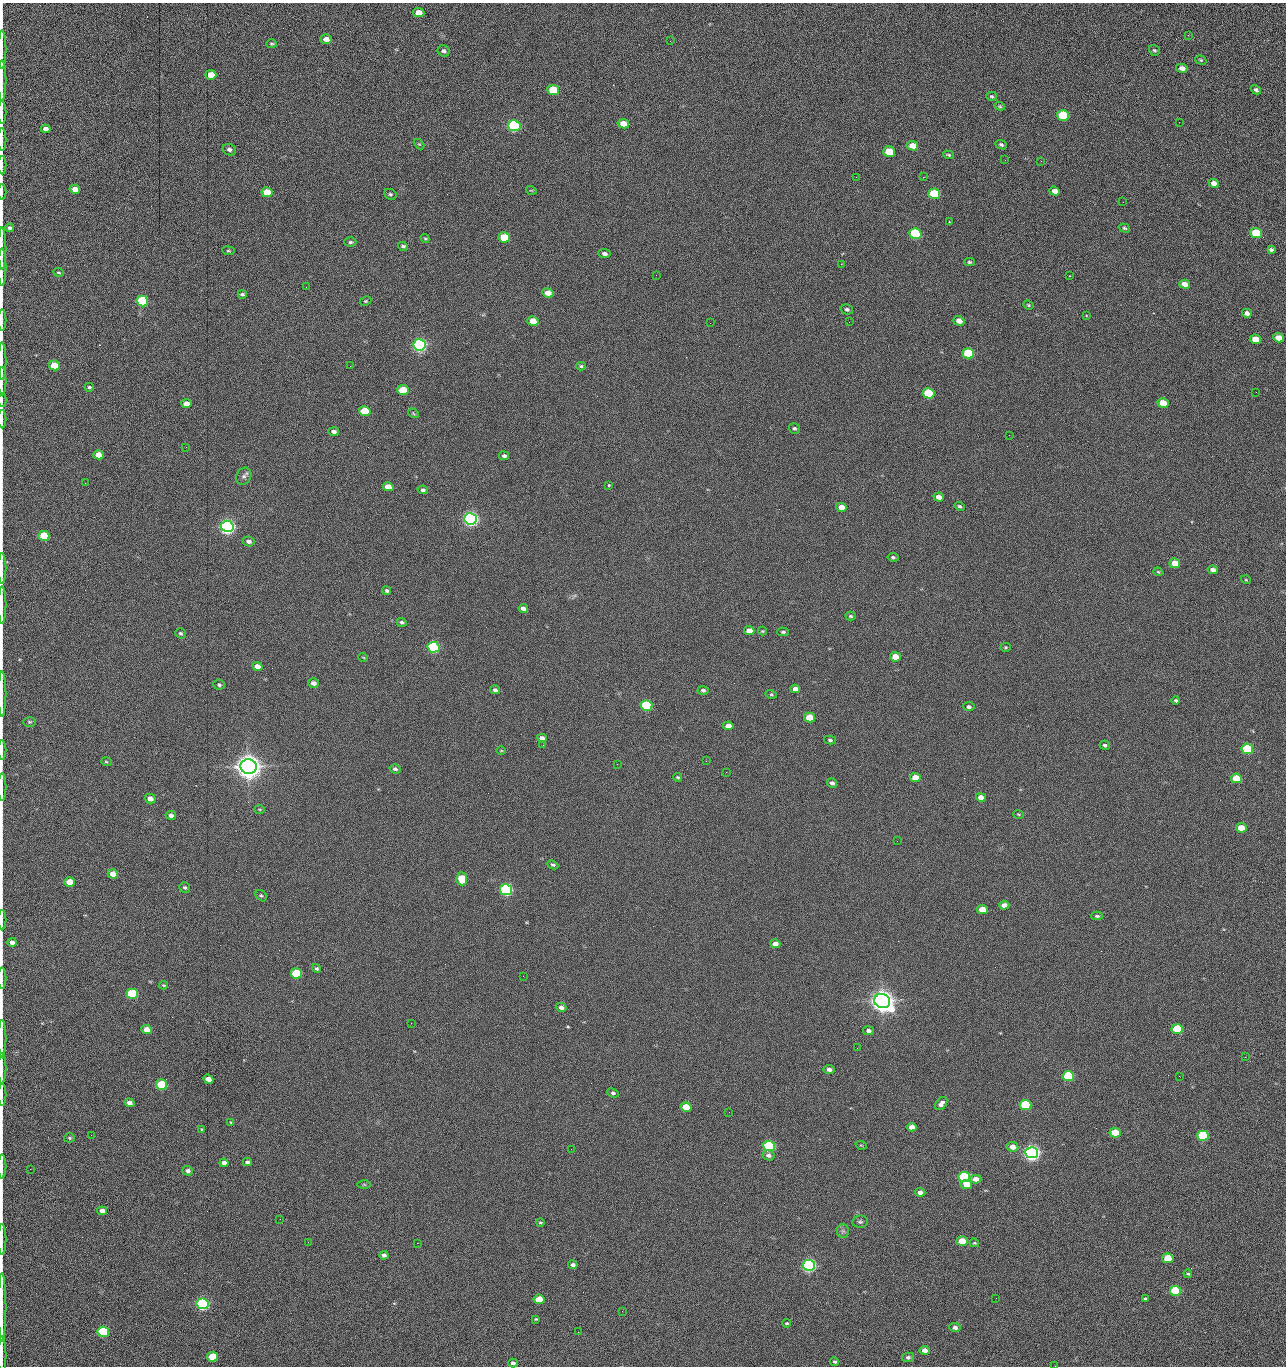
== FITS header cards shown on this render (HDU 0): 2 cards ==
NAXIS1  =                 1284 /fastest changing axis
NAXIS2  =                 1364 /next to fastest changing axis

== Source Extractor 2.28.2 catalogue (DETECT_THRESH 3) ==
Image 1284 x 1364 px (HDU 0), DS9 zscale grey, 1 PNG px = 1 image px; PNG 1288 x 1368 px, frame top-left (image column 1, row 1364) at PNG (2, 3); each listed source drawn as its Kron ellipse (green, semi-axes under 4 px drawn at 4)
Background 150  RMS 15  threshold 45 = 3 sigma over >= 5 px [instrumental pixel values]
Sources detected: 270; all 270 listed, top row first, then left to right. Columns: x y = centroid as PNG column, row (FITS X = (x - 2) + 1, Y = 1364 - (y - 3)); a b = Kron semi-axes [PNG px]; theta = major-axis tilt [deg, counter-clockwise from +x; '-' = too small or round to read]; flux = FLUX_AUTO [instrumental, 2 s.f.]
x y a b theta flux
419 13 6 4 -7 1.3e+04
1188 35 3 3 - 1.0e+03
326 39 6 4 -1 5.2e+03
670 41 3 2 - 1.6e+03
272 44 5 4 - 1.3e+03
2 50 19 2 90 3.7e+03
1154 50 6 5 - 1.7e+03
444 51 6 5 - 2.8e+03
1201 60 6 4 -18 1.5e+03
1182 68 6 4 -12 4.3e+03
211 75 5 5 - 1.4e+04
2 81 20 2 90 4.2e+03
553 90 6 5 - 4.2e+04
1256 90 5 4 - 2.0e+03
992 96 5 4 - 1.4e+03
1000 106 5 4 - 1.3e+03
2 113 11 2 90 2.4e+03
1063 115 6 5 - 6.1e+04
1179 122 2 2 - 6.9e+02
623 124 6 4 -11 1.4e+04
514 126 6 5 - 1.6e+05
46 129 5 4 - 4.5e+03
2 139 11 2 90 1.6e+03
419 144 6 4 -43 9.8e+02
1001 145 6 4 -23 2.1e+03
912 146 6 4 -10 1.2e+04
229 150 7 5 -27 2.8e+03
889 152 6 5 - 2.8e+04
948 155 6 3 -18 1.4e+03
1005 160 2 2 - 9.8e+02
1041 161 2 2 - 1.3e+03
2 165 9 2 90 1.4e+03
856 177 2 2 - 1.6e+03
923 177 2 2 - 2.1e+04
1214 183 5 4 - 6.1e+03
75 189 5 4 - 9.6e+03
531 190 5 3 - 8.9e+02
1055 191 5 4 - 5.6e+03
2 192 7 2 90 1.3e+03
267 192 5 5 - 2.0e+04
390 194 6 5 - 1.7e+03
934 194 6 5 - 5.1e+04
1123 202 2 2 - 6.0e+02
949 222 2 2 - 6.9e+02
9 228 4 4 - 2.0e+03
1124 228 6 4 -18 1.4e+03
915 233 6 5 - 1.0e+05
1256 233 6 5 - 4.2e+04
504 237 6 5 - 4.0e+04
425 238 4 3 - 1.1e+03
350 242 6 4 1 1.9e+03
403 246 5 4 - 1.8e+03
2 248 21 2 90 3.3e+03
1271 250 4 3 - 2.0e+03
228 251 6 3 -7 1.2e+03
604 253 6 4 -8 2.9e+03
969 262 5 4 - 1.5e+03
841 264 2 2 - 1.9e+04
2 267 19 2 90 3.3e+03
58 272 5 3 - 1.1e+03
656 275 2 2 - 4.8e+02
1069 276 3 2 - 1.8e+03
1185 284 5 4 - 7.5e+03
306 287 2 2 - 4.4e+02
548 293 5 4 - 9.2e+03
242 294 4 3 - 1.9e+03
142 301 6 5 - 9.9e+04
365 301 6 4 26 1.2e+03
1028 305 5 4 - 1.2e+03
847 309 6 5 - 2.3e+03
1247 313 5 4 - 4.0e+03
1086 316 2 2 - 7.9e+02
2 320 10 2 90 1.7e+03
533 321 5 4 - 1.6e+04
959 321 6 5 - 7.7e+03
849 322 2 2 - 6.2e+02
710 323 2 2 - 2.2e+03
1279 338 5 4 - 1.1e+04
1255 339 5 4 - 1.6e+04
420 345 6 5 - 3.0e+05
968 353 6 5 - 5.7e+04
2 361 19 2 90 3.3e+03
54 365 5 5 - 2.5e+04
350 366 2 2 - 1.8e+03
581 366 4 4 - 1.4e+03
2 381 14 2 90 2.6e+03
89 387 5 3 - 1.4e+03
403 390 6 5 - 3.6e+04
1256 392 3 2 - 9.4e+02
929 393 6 5 - 6.0e+04
2 400 7 2 90 1.1e+03
1163 403 6 5 - 1.8e+04
186 404 5 4 - 8.2e+03
365 411 5 5 - 2.9e+04
413 413 6 3 -32 1.1e+03
2 419 9 2 90 1.8e+03
794 428 5 5 - 1.7e+03
334 431 5 4 - 3.6e+03
1009 435 2 2 - 9.4e+02
186 447 2 2 - 1.9e+03
98 455 5 4 - 1.2e+04
504 456 5 4 - 2.3e+03
244 476 9 7 63 3.4e+03
85 483 2 2 - 6.7e+02
609 485 3 3 - 2.2e+03
388 487 5 4 - 1.0e+04
423 490 5 4 - 2.2e+03
939 497 5 4 - 5.7e+03
959 506 5 4 - 1.7e+03
841 507 5 4 - 8.8e+03
471 519 6 5 - 5.0e+05
227 526 6 5 - 5.3e+05
44 536 5 5 - 4.0e+04
249 541 6 5 - 3.9e+03
893 557 5 4 - 1.9e+03
1175 563 5 5 - 1.3e+04
2 568 15 2 90 3.0e+03
1213 570 5 4 - 3.8e+03
1158 572 4 3 - 9.6e+02
1246 580 5 3 - 8.0e+02
387 591 4 4 - 2.0e+03
2 605 18 2 90 3.2e+03
523 608 5 4 - 4.0e+03
851 616 5 4 - 1.6e+03
402 622 5 3 - 1.9e+03
749 631 5 4 - 1.0e+04
762 631 4 4 - 9.5e+02
783 632 5 3 - 1.6e+03
181 633 5 5 - 1.7e+03
434 647 6 5 - 1.6e+05
1006 647 5 4 - 1.2e+03
363 657 5 3 - 7.7e+02
895 657 5 4 - 1.4e+04
257 666 5 4 - 7.1e+03
313 683 5 4 - 4.3e+03
219 685 6 5 - 1.9e+03
795 689 5 4 - 5.7e+03
495 690 5 4 - 2.5e+03
703 690 5 4 - 2.4e+03
2 694 22 2 90 3.7e+03
771 694 5 4 - 1.2e+03
1176 701 4 3 - 1.6e+03
646 706 6 5 - 8.7e+04
969 707 5 4 - 2.4e+03
810 717 5 5 - 2.7e+04
30 722 6 5 - 1.5e+03
728 726 5 4 - 7.4e+03
542 738 5 4 - 4.1e+03
830 740 6 4 -14 1.7e+03
543 745 3 2 - 2.4e+03
1105 745 5 4 - 2.0e+03
1247 749 6 5 - 7.7e+04
2 750 10 2 90 1.7e+03
501 750 5 3 - 8.6e+02
706 761 2 2 - 1.8e+03
106 762 5 3 - 1.1e+03
617 764 2 2 - 2.1e+03
249 767 8 7 - 1.7e+06
395 769 5 4 - 2.5e+03
726 772 2 2 - 1.8e+03
678 777 4 3 - 1.2e+03
915 778 5 4 - 1.1e+04
1236 778 5 5 - 2.5e+04
832 783 5 4 - 3.0e+03
2 787 14 2 90 2.5e+03
981 797 5 4 - 7.7e+03
150 799 5 4 - 6.6e+03
260 809 5 3 - 8.8e+02
1019 814 5 3 - 1.0e+03
171 815 5 4 - 3.7e+03
1241 828 5 4 - 1.5e+04
897 841 2 2 - 2.7e+03
553 865 6 4 -25 1.8e+03
113 874 5 4 - 1.2e+04
462 879 6 5 - 2.7e+04
70 882 5 4 - 1.6e+04
185 887 5 5 - 1.8e+03
506 890 6 5 - 2.4e+05
261 896 6 4 -47 1.7e+03
1004 905 5 4 - 5.8e+03
982 910 5 4 - 1.9e+04
1097 916 6 4 3 2.0e+03
2 920 10 2 90 1.6e+03
12 942 4 4 - 4.1e+03
775 944 5 4 - 6.0e+03
317 968 4 4 - 2.0e+03
296 973 5 5 - 6.1e+04
523 976 2 2 - 1.4e+03
2 978 10 2 90 1.9e+03
163 985 4 4 - 1.1e+03
132 994 6 5 - 7.4e+04
882 1001 8 7 - 1.4e+06
561 1007 5 4 - 4.4e+03
411 1023 2 2 - 3.7e+03
1177 1029 5 5 - 4.8e+04
147 1030 5 4 - 1.0e+04
869 1031 5 4 - 3.6e+03
2 1038 19 2 90 3.3e+03
857 1048 2 2 - 9.7e+02
1245 1057 2 2 - 1.3e+03
2 1068 15 2 90 2.5e+03
829 1069 5 4 - 3.5e+03
1068 1076 6 5 - 8.8e+04
1179 1076 2 2 - 1.7e+03
208 1079 5 4 - 8.9e+03
161 1084 5 5 - 6.4e+04
613 1093 6 4 -25 2.0e+03
2 1095 11 2 90 1.9e+03
129 1103 5 4 - 5.0e+03
941 1104 7 5 51 4.7e+03
1025 1105 6 5 - 7.3e+04
686 1107 5 4 - 2.1e+04
729 1112 2 2 - 5.5e+02
231 1122 4 3 - 9.7e+02
912 1127 5 4 - 7.1e+03
202 1129 4 3 - 9.4e+02
1115 1133 5 4 - 3.2e+04
91 1135 2 2 - 1.6e+03
1203 1136 6 5 - 9.9e+04
69 1138 5 4 - 1.3e+03
861 1145 6 3 -18 1.0e+03
769 1146 6 5 - 1.4e+05
1012 1147 6 5 - 7.9e+03
571 1149 2 2 - 6.7e+02
1032 1153 6 5 - 6.3e+05
768 1155 6 5 - 3.2e+03
247 1162 4 3 - 2.2e+03
224 1163 4 4 - 4.5e+03
2 1166 12 2 90 2.4e+03
30 1169 2 2 - 2.3e+03
188 1171 5 4 - 3.5e+03
964 1177 6 5 - 1.5e+05
976 1179 5 4 - 6.4e+03
364 1184 6 4 -1 1.4e+03
967 1184 5 4 - 1.6e+04
920 1192 5 4 - 4.3e+03
102 1211 5 4 - 4.3e+03
280 1219 2 2 - 1.5e+03
860 1222 8 6 7 2.2e+03
540 1223 4 3 - 1.2e+03
843 1231 6 6 - 2.6e+03
2 1239 15 2 90 2.4e+03
962 1241 5 4 - 1.9e+04
308 1242 3 2 - 1.4e+03
417 1243 2 2 - 3.7e+03
974 1243 4 3 - 1.2e+03
384 1255 4 4 - 2.9e+03
1168 1258 6 4 -9 2.7e+04
573 1265 5 4 - 3.0e+03
809 1265 6 5 - 3.0e+05
1188 1274 4 3 - 1.1e+03
1175 1291 5 5 - 7.9e+04
996 1298 2 2 - 1.8e+03
539 1299 5 4 - 1.8e+04
1145 1299 3 3 - 1.5e+03
203 1304 6 5 - 2.4e+05
2 1307 34 2 90 7.1e+03
622 1311 2 2 - 5.6e+02
536 1319 4 3 - 1.0e+03
787 1323 4 3 - 1.2e+03
955 1327 5 4 - 4.0e+03
103 1332 6 5 - 9.1e+04
578 1332 2 2 - 2.3e+03
925 1350 5 4 - 6.5e+03
2 1355 19 2 90 3.0e+03
212 1357 5 5 - 3.0e+04
908 1357 6 5 - 2.0e+03
835 1362 4 4 - 1.6e+03
513 1363 5 4 - 2.6e+03
1055 1366 2 2 - 1.4e+03
At the frame edge (FLAGS 8, measured only in part): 28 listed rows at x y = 2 50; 2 81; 2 113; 2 139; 2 165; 2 192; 2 248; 2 267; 2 320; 2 361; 2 381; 2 400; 2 419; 2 568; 2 605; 2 694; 2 750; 2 787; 2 920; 2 978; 2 1038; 2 1068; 2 1095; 2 1166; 2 1239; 2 1307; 2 1355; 1055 1366

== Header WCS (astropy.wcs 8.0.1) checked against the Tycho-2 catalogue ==
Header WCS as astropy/WCSLIB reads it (CRVAL/CRPIX/CD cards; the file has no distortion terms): RA---TAN/DEC--TAN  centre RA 15:41:40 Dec +51:59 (235.42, +51.99 deg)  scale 1.26 arcsec/px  FOV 26.9' x 28.5'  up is +92 deg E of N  parity flipped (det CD > 0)
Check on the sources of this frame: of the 60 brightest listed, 10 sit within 2.0 arcsec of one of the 11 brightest Tycho-2 stars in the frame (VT <= 12.29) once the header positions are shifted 0.44 arcsec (0.43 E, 0.07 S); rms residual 0.95 arcsec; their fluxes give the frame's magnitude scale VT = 25.21 - 2.5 log10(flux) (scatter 0.22 mag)
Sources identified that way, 10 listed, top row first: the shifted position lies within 2.0 arcsec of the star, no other Tycho-2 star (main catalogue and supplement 1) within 4.0 arcsec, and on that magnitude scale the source's flux lands within +1.5 / -3 mag of the star's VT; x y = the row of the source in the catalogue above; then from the Tycho-2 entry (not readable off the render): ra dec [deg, ICRS J2000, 3 dp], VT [Tycho-2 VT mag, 2 dp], TYC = Tycho-2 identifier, HIP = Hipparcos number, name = IAU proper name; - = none
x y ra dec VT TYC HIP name
420 345 235.614 +52.064 11.61 3489-1132-1 - -
471 519 235.514 +52.049 11.19 3489-1407-1 - -
227 526 235.515 +52.133 11.12 3489-1380-1 - -
249 767 235.378 +52.130 9.31 3489-1322-1 76850 -
506 890 235.303 +52.042 11.52 3489-958-1 - -
882 1001 235.232 +51.912 9.59 3489-824-1 - -
1032 1153 235.143 +51.862 10.97 3489-1016-1 - -
964 1177 235.131 +51.886 12.29 3489-908-1 - -
809 1265 235.084 +51.941 11.45 3489-1346-1 - -
203 1304 235.075 +52.152 11.74 3489-912-1 - -